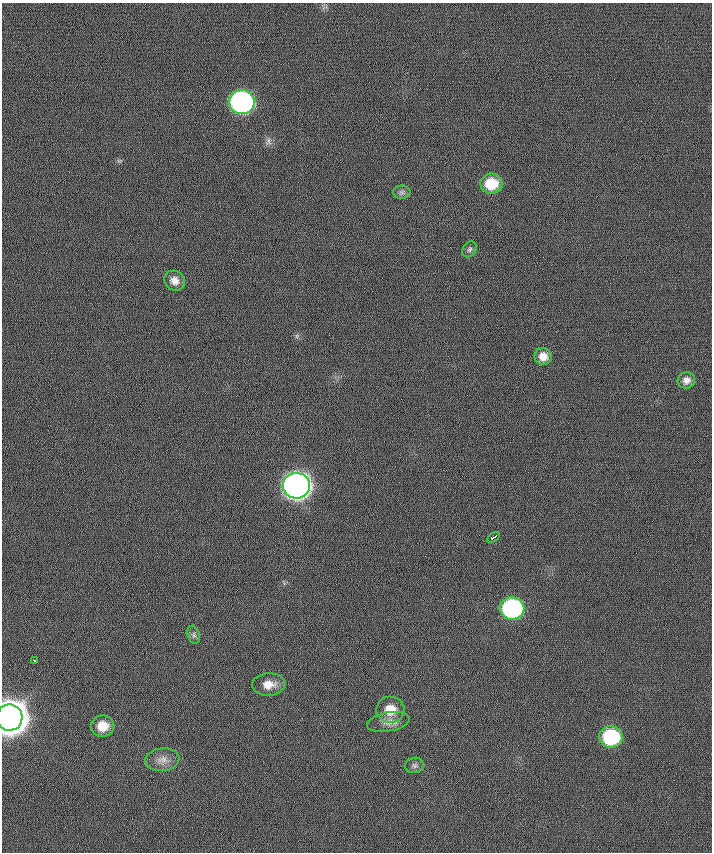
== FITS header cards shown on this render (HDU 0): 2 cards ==
NAXIS1  =                  710 /
NAXIS2  =                  850 /

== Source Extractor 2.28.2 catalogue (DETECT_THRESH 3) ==
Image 710 x 850 px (HDU 0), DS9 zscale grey, 1 PNG px = 1 image px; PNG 714 x 854 px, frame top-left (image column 1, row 850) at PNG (2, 3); each listed source drawn as its Kron ellipse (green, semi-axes under 4 px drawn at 4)
Background 0.463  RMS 6.2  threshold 18.6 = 3 sigma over >= 5 px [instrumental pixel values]
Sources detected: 20; all 20 listed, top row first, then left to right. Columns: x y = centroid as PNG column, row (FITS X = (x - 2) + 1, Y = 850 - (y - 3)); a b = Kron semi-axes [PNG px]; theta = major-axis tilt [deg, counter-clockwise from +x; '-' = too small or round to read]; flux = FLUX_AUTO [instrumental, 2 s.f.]
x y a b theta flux
242 102 13 12 - 1.6e+05
491 184 11 10 - 1.1e+04
402 192 9 6 -1 1.1e+03
470 249 8 6 53 9.8e+02
174 281 11 9 -31 3.1e+03
543 356 8 8 - 3.7e+03
686 380 9 8 - 2.3e+03
296 486 13 12 - 5.2e+05
494 537 7 3 33 6.7e+03
512 608 12 11 - 8.0e+04
194 635 9 6 -73 1.3e+03
34 660 3 3 - 1.8e+03
268 684 16 11 4 5.5e+03
390 710 14 13 - 8.3e+03
9 717 13 13 - 1.6e+06
388 722 22 9 10 4.2e+03
103 726 11 10 - 7.6e+03
611 737 12 11 - 3.6e+04
162 760 17 11 8 4.4e+03
414 765 9 8 - 1.3e+03
At the frame edge (FLAGS 8, measured only in part): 1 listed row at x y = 9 717